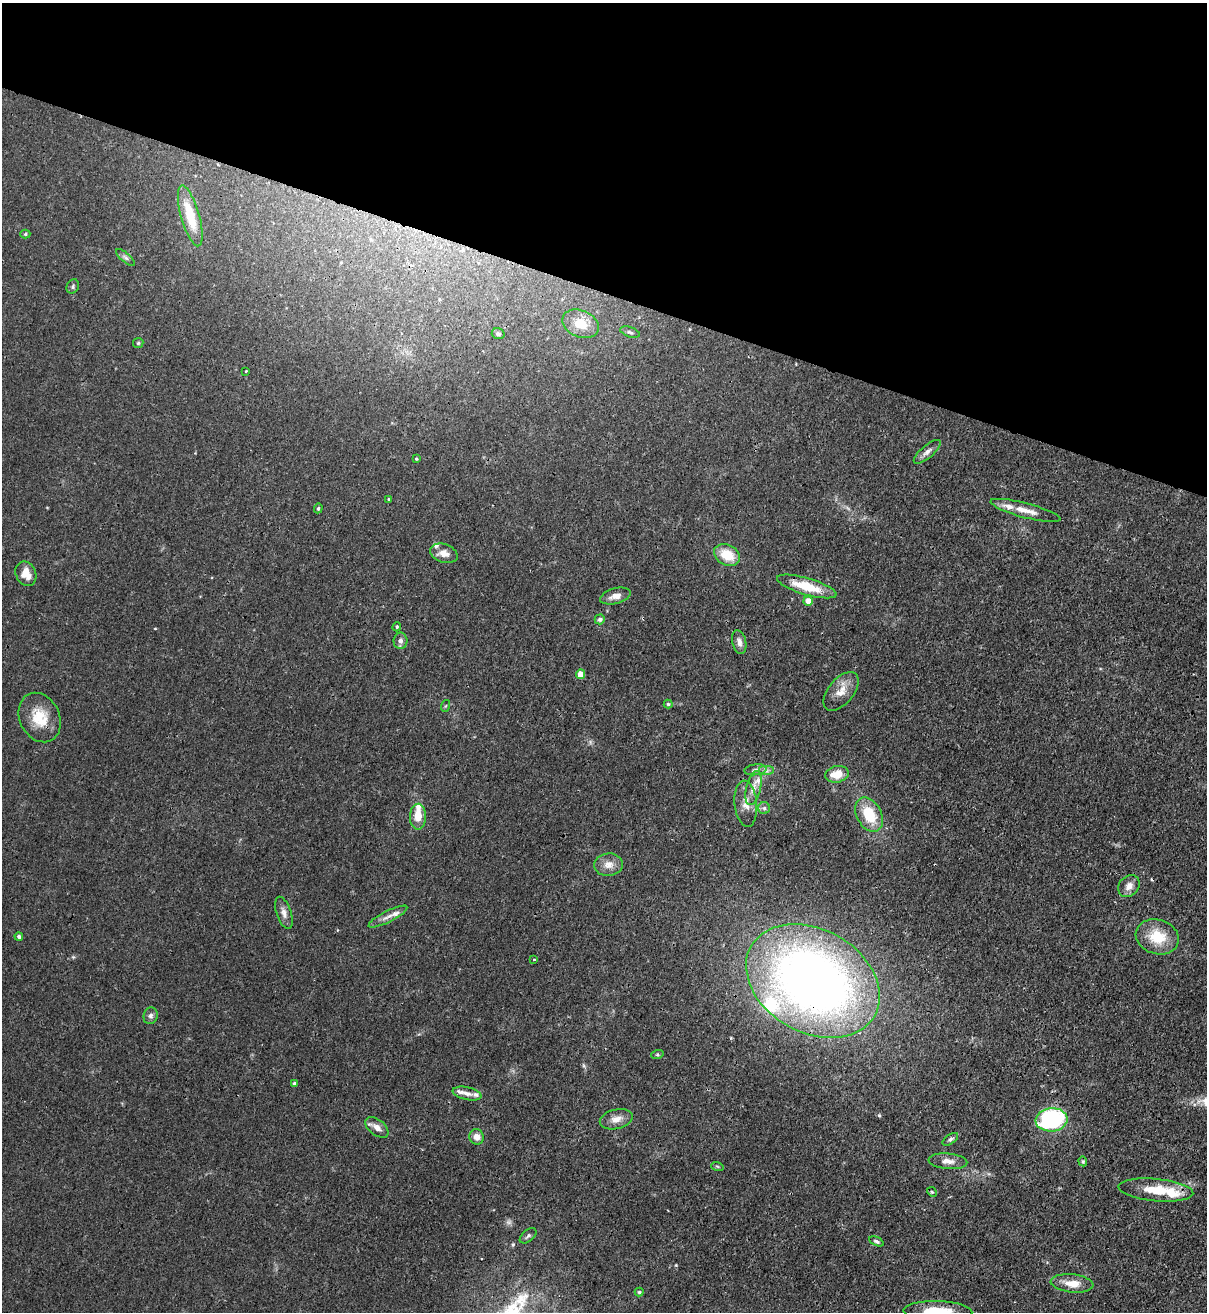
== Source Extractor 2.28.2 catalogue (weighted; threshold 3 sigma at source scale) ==
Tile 2 of 4 x 4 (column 2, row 1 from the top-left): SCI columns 1551-2755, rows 3963-5272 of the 5386 x 5315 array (HDU 1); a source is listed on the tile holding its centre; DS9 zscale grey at full resolution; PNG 1209 x 1314 px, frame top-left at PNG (2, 3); each listed source drawn as its Kron ellipse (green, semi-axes under 4 px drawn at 4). Shown black and unused: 22% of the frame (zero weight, under 3 of 4 exposures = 7% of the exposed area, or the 3 px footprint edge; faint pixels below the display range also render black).
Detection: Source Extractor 2.28.2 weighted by HDU 2 'WHT'; one run over the whole footprint, this tile lists its part. Background 0.0226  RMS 0.0029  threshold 0.013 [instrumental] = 3 sigma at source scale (4.5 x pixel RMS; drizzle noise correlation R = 1.50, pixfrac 1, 0.05/0.05 arcsec/px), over >= 5 px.
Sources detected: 74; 1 cosmic-ray / hot-pixel residue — neither listed nor drawn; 9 inside a brighter listed object's ellipse — not listed separately; the other 64 listed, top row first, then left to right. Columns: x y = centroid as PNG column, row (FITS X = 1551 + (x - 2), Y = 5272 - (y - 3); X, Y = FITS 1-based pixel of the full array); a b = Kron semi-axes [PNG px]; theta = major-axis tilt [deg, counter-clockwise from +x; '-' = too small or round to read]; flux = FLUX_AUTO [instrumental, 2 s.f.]
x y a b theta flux
190 216 31 9 -74 10
25 234 5 4 - 0.42
125 257 12 4 -40 0.81
73 286 7 6 - 0.61
580 324 19 13 -24 5.7
630 332 10 5 -19 0.75
498 334 6 5 - 0.74
138 343 5 5 - 0.41
246 371 3 3 - 0.21
927 452 17 6 41 1.5
416 459 4 3 - 0.31
389 499 4 3 - 0.29
318 508 5 4 - 0.37
1025 510 36 7 -15 3.9
444 553 14 9 -18 2.2
727 555 14 10 -28 6.6
26 574 13 10 -65 3.7
807 586 31 8 -16 8.7
615 596 16 7 15 2.3
808 601 5 4 - 3
600 619 5 5 - 0.66
397 627 4 3 - 0.32
400 641 8 7 - 1.1
739 642 12 6 -77 1.5
581 674 5 4 - 4.8
841 691 23 12 50 3.9
668 704 4 4 - 0.36
445 706 6 4 70 0.35
40 718 26 20 -64 8.6
755 770 11 5 7 1
766 771 8 5 0 0.92
837 774 12 8 10 4.4
753 788 17 7 77 2.4
746 804 23 11 -85 3.5
764 808 6 6 - 0.69
869 815 18 12 -61 9.4
418 817 13 8 89 4.4
608 865 14 11 5 2.8
1129 886 12 9 46 2.2
284 913 17 7 -72 1.8
388 917 21 5 27 2
19 937 4 4 - 0.61
1157 937 22 17 -18 8.9
534 960 3 2 - 0.23
813 981 71 52 -30 230
151 1016 8 7 - 1
657 1055 6 4 18 0.38
294 1083 3 3 - 0.92
467 1094 15 6 -11 1.4
616 1119 17 9 14 2.6
1052 1120 16 11 5 47
377 1127 13 8 -38 2
477 1137 8 7 - 2
950 1139 9 4 34 0.7
948 1161 19 8 -5 2.2
1083 1161 5 4 - 0.35
717 1166 6 4 -19 0.35
1156 1190 37 11 -5 8.9
932 1192 5 4 - 0.34
528 1236 10 5 40 0.72
876 1241 7 4 -25 0.62
1072 1283 21 9 -6 4.4
639 1292 4 4 - 0.35
938 1311 34 10 -2 9
Overlapping masked pixels (flux is a lower limit): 3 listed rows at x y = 808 601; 813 981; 1156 1190
Isophote crosses this tile's border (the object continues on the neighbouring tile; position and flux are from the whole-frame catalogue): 1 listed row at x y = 938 1311